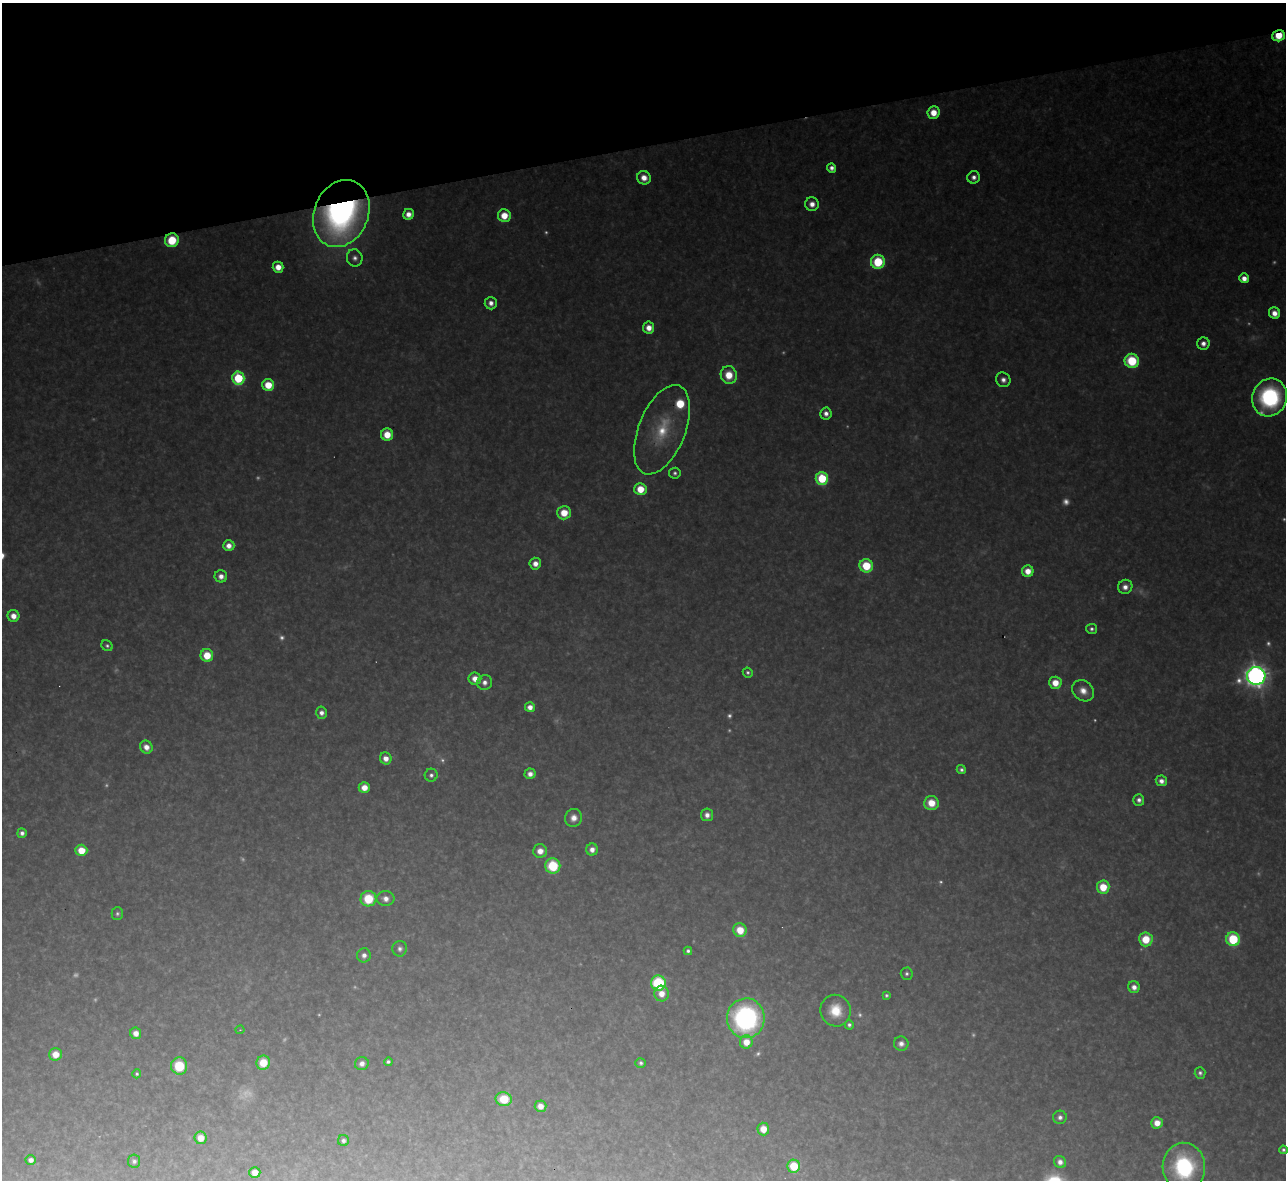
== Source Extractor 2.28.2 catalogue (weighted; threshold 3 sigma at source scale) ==
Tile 3 of 4 x 4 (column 3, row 1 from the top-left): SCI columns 2567-3850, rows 3678-4855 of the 5133 x 5115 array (HDU 1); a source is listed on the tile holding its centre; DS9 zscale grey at full resolution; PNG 1288 x 1182 px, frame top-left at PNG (2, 3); each listed source drawn as its Kron ellipse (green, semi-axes under 4 px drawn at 4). Shown black and unused: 12% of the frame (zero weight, under 3 of 4 exposures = <1% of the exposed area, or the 3 px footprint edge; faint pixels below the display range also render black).
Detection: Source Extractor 2.28.2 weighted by HDU 2 'WHT'; one run over the whole footprint, this tile lists its part. Background 0.317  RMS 0.019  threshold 0.0876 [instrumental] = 3 sigma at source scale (4.5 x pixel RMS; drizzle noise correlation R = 1.50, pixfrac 1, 0.05/0.05 arcsec/px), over >= 5 px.
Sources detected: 150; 40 too faint to see at this stretch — neither listed nor drawn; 1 inside a brighter listed object's ellipse — not listed separately; the other 109 listed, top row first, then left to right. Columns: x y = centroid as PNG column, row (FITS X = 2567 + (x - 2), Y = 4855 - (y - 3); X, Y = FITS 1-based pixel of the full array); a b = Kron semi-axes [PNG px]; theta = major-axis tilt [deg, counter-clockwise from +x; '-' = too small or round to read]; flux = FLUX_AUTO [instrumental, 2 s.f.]
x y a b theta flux
1279 36 6 5 - 69
933 113 6 6 - 44
832 168 5 4 - 16
974 177 6 6 - 14
644 178 7 6 - 30
812 204 7 6 - 22
341 213 34 27 67 1000
408 214 5 5 - 23
504 216 6 6 - 49
172 240 7 7 - 100
355 258 8 8 - 12
878 262 7 7 - 150
278 267 5 5 - 32
1244 278 5 4 - 27
491 303 6 6 - 17
1274 313 6 5 - 24
649 328 6 5 - 30
1203 343 6 6 - 17
1132 361 7 7 - 150
729 375 9 8 - 59
238 378 6 6 - 220
1003 380 7 7 - 15
268 385 6 6 - 64
1270 397 19 17 68 360
826 413 6 6 - 16
662 430 47 23 68 140
387 435 6 6 - 52
675 473 5 5 - 7.1
822 478 6 6 - 220
640 489 6 6 - 59
564 513 7 6 - 56
229 546 6 5 - 22
535 564 6 5 - 23
866 566 7 6 - 120
1028 571 6 6 - 34
221 576 6 6 - 19
1125 587 7 7 - 20
13 616 6 6 - 26
1092 629 5 5 - 7.8
107 646 6 5 - 5.9
207 655 6 6 - 64
748 672 5 5 - 5.8
1256 676 9 9 - 2300
475 679 6 6 - 30
485 682 8 7 - 17
1055 683 6 6 - 44
1083 691 12 9 -42 31
530 707 5 5 - 24
321 713 6 5 - 15
146 747 7 6 - 23
386 758 6 5 - 24
961 770 4 4 - 7.4
530 774 5 5 - 17
431 775 6 6 - 9.5
1161 781 5 5 - 17
364 787 5 5 - 32
1139 800 6 5 - 12
931 803 7 7 - 52
707 815 6 6 - 16
574 818 9 8 - 22
22 833 5 5 - 12
81 850 6 5 - 53
592 850 6 6 - 19
540 851 7 6 - 27
553 866 7 7 - 140
1103 887 6 6 - 67
368 899 8 7 - 100
386 899 9 7 -9 19
117 914 6 6 - 6.3
740 930 7 6 - 55
1146 939 7 7 - 69
1233 939 7 6 - 170
400 949 8 7 - 11
688 951 4 4 - 7.3
364 955 7 7 - 14
907 974 6 6 - 6.8
658 983 7 7 - 250
1134 987 6 5 - 18
661 993 8 7 - 32
886 995 4 4 - 5.1
835 1011 16 15 - 68
746 1018 20 19 - 520
849 1025 4 4 - 7.2
240 1030 4 4 - 2.7
136 1033 6 5 - 22
746 1042 7 6 - 37
901 1044 7 7 - 15
55 1054 6 6 - 37
388 1062 4 4 - 6.2
263 1063 7 6 - 62
641 1063 5 5 - 6.8
362 1064 7 6 - 16
179 1066 8 8 - 100
1200 1073 6 5 - 8
137 1074 4 4 - 4.9
504 1099 8 7 - 81
540 1106 6 5 - 23
1060 1117 7 6 - 10
1157 1123 6 5 - 32
763 1129 6 6 - 35
201 1138 6 6 - 33
344 1141 5 5 - 8.9
1283 1150 4 4 - 6.5
31 1160 5 5 - 13
134 1161 6 6 - 8.1
1060 1162 6 6 - 17
794 1166 6 6 - 96
1184 1167 24 21 -87 310
255 1172 6 5 - 26
Overlapping masked pixels (flux is a lower limit): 3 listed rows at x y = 1279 36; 341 213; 172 240
Isophote crosses this tile's border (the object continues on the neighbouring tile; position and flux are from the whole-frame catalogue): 1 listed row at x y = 1184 1167